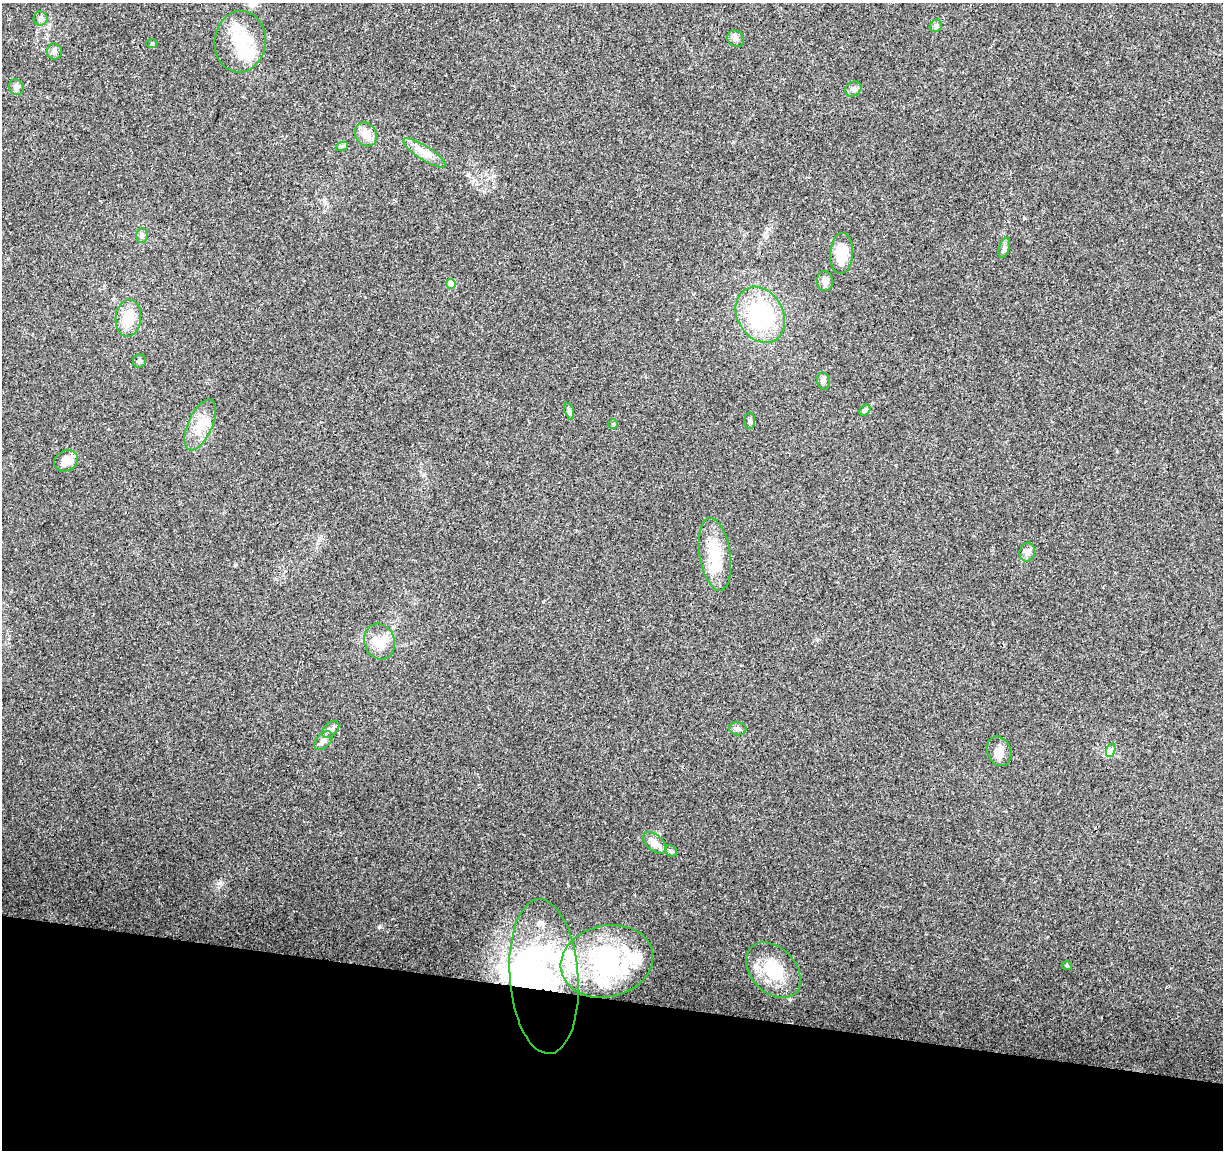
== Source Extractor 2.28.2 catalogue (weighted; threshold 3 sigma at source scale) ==
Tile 15 of 4 x 4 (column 3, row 4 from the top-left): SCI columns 2444-3664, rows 225-1372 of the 4895 x 5100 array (HDU 1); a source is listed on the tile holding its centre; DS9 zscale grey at full resolution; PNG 1225 x 1152 px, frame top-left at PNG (2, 3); each listed source drawn as its Kron ellipse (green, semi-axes under 4 px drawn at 4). Shown black and unused: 13% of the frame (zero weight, under 3 of 4 exposures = <1% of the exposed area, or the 3 px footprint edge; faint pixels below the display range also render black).
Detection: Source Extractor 2.28.2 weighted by HDU 2 'WHT'; one run over the whole footprint, this tile lists its part. Background 0.0215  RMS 0.004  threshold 0.0182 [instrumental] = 3 sigma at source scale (4.5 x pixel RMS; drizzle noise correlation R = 1.50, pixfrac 1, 0.0396/0.0396 arcsec/px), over >= 5 px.
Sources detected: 54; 5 inside a brighter object's white glare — neither listed nor drawn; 9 inside a brighter listed object's ellipse — not listed separately; the other 40 listed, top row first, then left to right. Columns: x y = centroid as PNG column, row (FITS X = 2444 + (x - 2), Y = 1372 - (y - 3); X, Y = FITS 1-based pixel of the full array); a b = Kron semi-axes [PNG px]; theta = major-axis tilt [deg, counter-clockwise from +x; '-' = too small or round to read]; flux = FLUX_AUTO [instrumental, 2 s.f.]
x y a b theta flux
40 18 7 7 - 1.3
936 26 7 5 47 0.82
736 39 9 7 -40 1.3
240 42 31 25 84 17
152 44 5 3 - 0.4
54 52 8 7 - 1.2
16 87 8 7 - 2
853 89 9 7 33 1.3
366 134 12 10 -63 4
342 146 6 4 18 0.64
424 153 25 7 -32 4.2
142 235 7 6 - 0.99
1004 248 10 5 76 1.1
842 253 20 11 86 8.6
825 281 10 8 -86 2
451 284 5 4 - 7.7
760 315 29 23 -61 38
128 318 18 13 86 8.6
139 361 6 6 - 1.1
823 381 8 6 -79 1.2
865 410 6 4 45 0.67
569 411 9 4 -74 0.95
750 421 8 5 -89 0.88
613 424 5 5 - 0.49
200 425 27 12 66 8.1
66 461 12 10 29 4.3
1027 552 9 7 77 1.7
715 554 36 15 -81 13
380 642 18 15 -73 6.6
331 729 10 6 44 1.5
738 729 8 6 -7 1.2
323 741 11 7 47 2.2
1111 750 7 4 72 1
999 751 15 11 -67 3.6
655 843 13 8 -43 3.6
671 851 6 5 - 0.65
607 961 47 36 13 42
1067 966 5 3 - 0.36
773 970 32 22 -47 16
544 976 77 34 -86 65
Overlapping masked pixels (flux is a lower limit): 1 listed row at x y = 544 976
Unlisted compact peaks at least as high as the median listed source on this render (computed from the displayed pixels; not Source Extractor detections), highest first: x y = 379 927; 789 999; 221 884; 817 639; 484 192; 568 885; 1024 218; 872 403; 543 602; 235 564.